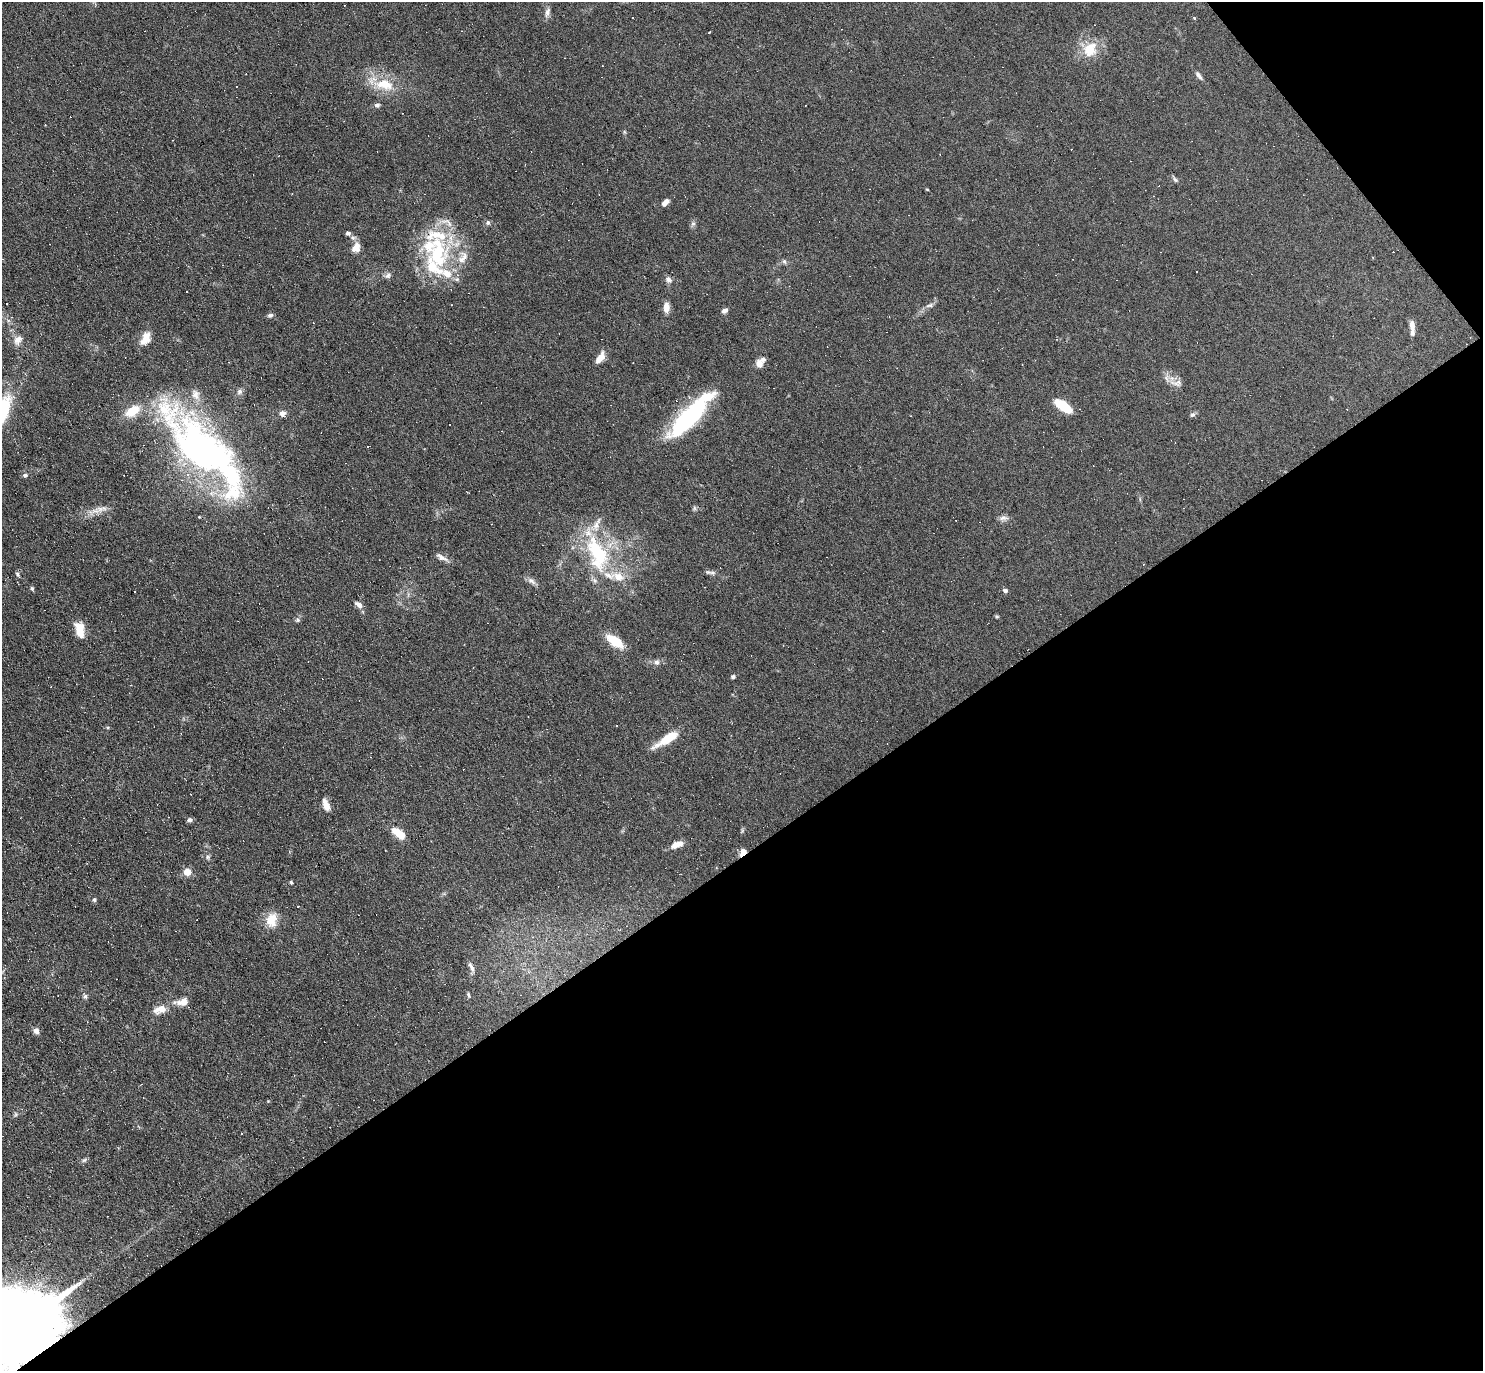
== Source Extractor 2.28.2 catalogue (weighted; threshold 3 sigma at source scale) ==
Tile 12 of 4 x 4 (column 4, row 3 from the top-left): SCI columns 4443-5923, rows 1520-2888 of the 5923 x 5919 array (HDU 1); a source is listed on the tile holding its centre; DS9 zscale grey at full resolution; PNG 1485 x 1373 px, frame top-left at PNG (2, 2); no overlay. Shown black and unused: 40% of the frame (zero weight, under 3 of 6 exposures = <1% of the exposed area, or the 3 px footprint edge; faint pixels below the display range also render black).
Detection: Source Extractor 2.28.2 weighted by HDU 2 'WHT'; one run over the whole footprint, this tile lists its part. Background 0.103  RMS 0.0063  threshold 0.0259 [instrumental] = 3 sigma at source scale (4.09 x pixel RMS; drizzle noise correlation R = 1.36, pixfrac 0.8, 0.05/0.05 arcsec/px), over >= 5 px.
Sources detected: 143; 2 inside a brighter object's white glare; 45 cosmic-ray / hot-pixel residue — not listed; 20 inside a brighter listed object's ellipse — not listed separately; the other 76 listed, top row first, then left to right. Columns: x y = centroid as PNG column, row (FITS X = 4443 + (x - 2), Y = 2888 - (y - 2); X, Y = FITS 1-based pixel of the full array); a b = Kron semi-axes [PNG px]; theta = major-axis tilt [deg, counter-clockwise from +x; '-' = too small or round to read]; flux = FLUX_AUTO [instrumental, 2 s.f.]
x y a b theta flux
547 12 12 6 72 2.5
1194 18 3 3 - 1.3
1090 49 24 19 56 13
1198 75 12 5 -53 2
384 84 26 15 -9 16
377 105 7 6 - 1.6
1071 149 2 2 - 0.47
1175 180 7 5 -49 1.2
927 189 4 3 - 0.4
665 202 9 6 44 3.2
488 223 7 6 - 1.3
693 224 7 6 - 1.4
353 237 8 6 -9 1.7
356 247 11 8 63 5.6
438 256 41 34 81 53
784 261 7 6 - 1.2
388 275 8 7 - 1.9
668 279 8 7 - 2.4
929 305 11 5 17 1.9
666 307 12 7 87 4.1
725 311 7 5 31 1.9
270 315 7 5 18 1.4
1412 326 12 6 -80 3.7
145 339 19 10 67 6.8
1057 339 3 3 - 0.71
18 340 13 10 52 4.4
600 358 15 7 53 5.8
759 364 9 7 -86 4
1177 383 18 8 0 3.8
239 392 8 7 - 1.9
1063 406 14 7 -36 22
132 411 15 9 32 14
282 413 8 8 - 2.7
1192 415 8 6 28 1.3
689 417 54 16 47 68
367 447 3 2 - 0.43
200 450 85 41 -49 240
25 475 6 5 - 1.3
694 508 7 4 -89 0.95
100 509 11 7 9 3.6
1003 518 12 7 1 2.3
598 553 44 23 -69 53
441 557 17 6 -30 2.9
1143 564 4 2 - 0.37
712 573 10 5 -12 1.7
18 574 8 4 -81 1
531 581 12 7 -28 2.6
32 589 7 4 -66 0.88
1005 590 5 4 - 1.7
359 605 10 6 -38 3.1
997 616 6 4 0 0.69
298 620 6 5 - 1.1
80 630 17 8 -76 11
615 641 16 8 -35 17
657 662 7 7 - 1.9
733 677 5 5 - 1.1
667 739 29 8 32 14
326 804 14 6 -67 5
189 820 7 5 16 1.5
398 833 17 8 -35 9.2
675 845 11 8 41 3.9
743 852 10 6 55 3.9
207 857 7 4 -89 1
187 872 5 5 - 14
291 882 5 4 - 0.78
94 900 6 5 - 1.1
272 920 19 14 79 9.3
471 967 14 5 -63 2.3
468 995 7 4 -79 0.89
85 996 9 5 -71 1.4
182 1002 16 8 9 5.6
160 1009 15 9 21 7.3
36 1031 7 6 - 2.4
268 1101 4 4 - 0.44
84 1160 8 5 36 1.2
19 1327 27 16 32 13000
Overlapping masked pixels (flux is a lower limit): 2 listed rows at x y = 743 852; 19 1327
Isophote crosses this tile's border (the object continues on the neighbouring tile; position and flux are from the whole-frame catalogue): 1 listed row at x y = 19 1327